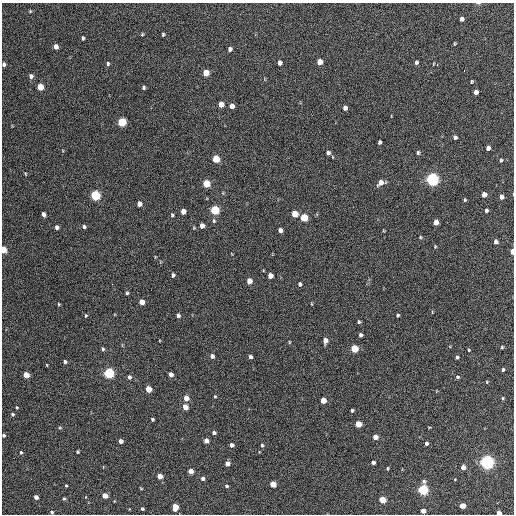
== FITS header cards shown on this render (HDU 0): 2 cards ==
NAXIS1  =                  512 / Axis length
NAXIS2  =                  512 / Axis length

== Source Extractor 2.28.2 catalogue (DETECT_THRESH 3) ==
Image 512 x 512 px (HDU 0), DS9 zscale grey, 1 PNG px = 1 image px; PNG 516 x 516 px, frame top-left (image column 1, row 512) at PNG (2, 3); no overlay
Background 404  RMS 19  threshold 58.1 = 3 sigma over >= 5 px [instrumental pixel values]
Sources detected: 135; all 135 listed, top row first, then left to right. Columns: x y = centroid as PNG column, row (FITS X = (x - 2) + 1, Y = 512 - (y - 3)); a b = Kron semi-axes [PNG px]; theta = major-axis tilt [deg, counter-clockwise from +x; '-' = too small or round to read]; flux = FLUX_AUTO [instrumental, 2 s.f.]
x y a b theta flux
30 11 4 4 - 1300
461 19 4 4 - 5300
142 34 5 4 - 1400
163 34 4 3 - 1700
83 38 5 3 - 1800
455 43 4 2 - 1200
56 46 5 4 - 7200
230 49 4 4 - 4300
319 62 5 4 - 15000
416 62 5 4 - 2800
279 63 5 4 - 4700
4 64 4 3 - 3200
108 64 5 4 - 2000
437 65 3 3 - 3300
464 71 3 2 - 2200
206 73 5 4 - 23000
31 76 5 4 - 4700
471 82 4 3 - 1500
40 87 5 4 - 29000
144 88 4 4 - 2100
476 92 4 4 - 6500
221 104 5 4 - 14000
232 106 5 4 - 9300
345 108 5 4 - 5600
122 122 5 5 - 68000
455 137 4 4 - 3200
379 142 4 3 - 2400
488 148 4 4 - 5600
328 153 6 5 - 3600
418 153 5 4 - 2000
216 159 5 5 - 38000
501 160 5 4 - 1600
26 174 5 3 - 1100
432 179 5 5 - 390000
381 183 7 5 27 9000
206 184 5 5 - 40000
484 194 5 4 - 9300
95 195 5 5 - 120000
501 197 4 4 - 6900
465 200 5 4 - 1500
139 204 5 4 - 8500
215 210 5 5 - 91000
486 210 4 4 - 2500
183 211 5 4 - 11000
43 214 4 3 - 4200
295 214 5 5 - 25000
172 215 5 4 - 1800
304 217 5 5 - 43000
214 221 6 5 - 2100
436 222 5 4 - 8800
202 226 5 4 - 8400
57 227 4 4 - 4800
84 227 5 4 - 2600
280 230 4 4 - 4800
420 237 4 4 - 1400
496 242 5 4 - 3700
435 246 4 4 - 1200
3 250 5 4 - 26000
512 251 5 3 - 17000
173 275 4 4 - 3000
270 276 4 4 - 12000
249 281 5 4 - 13000
112 284 2 2 - 3100
300 284 5 4 - 2500
127 293 4 4 - 2000
142 302 5 4 - 12000
59 304 4 4 - 1200
397 315 3 3 - 1800
86 316 4 3 - 1300
178 316 5 4 - 4300
359 322 5 4 - 1700
360 335 4 3 - 3000
325 340 5 4 - 8500
289 342 5 3 - 1100
502 347 4 4 - 1500
103 349 5 4 - 2100
354 349 5 5 - 46000
469 350 3 3 - 1200
212 356 4 4 - 5000
250 357 4 4 - 3200
457 357 4 4 - 2300
65 362 4 4 - 2900
47 365 4 3 - 990
503 369 4 3 - 1900
109 373 5 5 - 160000
171 374 4 4 - 6500
26 375 4 4 - 21000
129 377 5 4 - 3000
457 377 5 4 - 2200
487 382 4 3 - 1000
148 389 5 4 - 21000
215 396 4 3 - 1200
186 398 5 4 - 12000
502 398 4 4 - 1400
323 400 4 4 - 19000
17 407 3 3 - 1100
185 407 5 4 - 13000
352 410 3 3 - 2500
12 414 4 4 - 2200
152 419 3 3 - 2200
358 424 5 4 - 27000
60 428 5 3 - 1300
214 433 4 3 - 3500
4 435 4 3 - 2700
375 437 4 4 - 12000
121 441 4 4 - 6400
206 441 4 4 - 7800
426 443 4 3 - 3100
231 445 4 4 - 4900
262 445 5 4 - 1800
21 452 4 3 - 1800
78 452 3 3 - 1700
373 462 4 4 - 4200
487 462 5 5 - 480000
227 463 4 4 - 7100
463 467 4 4 - 8600
387 468 3 2 - 1300
191 471 4 4 - 12000
160 476 4 4 - 12000
202 479 4 4 - 3300
273 484 4 4 - 21000
66 486 3 2 - 1300
226 486 4 4 - 2000
141 489 5 3 - 1000
423 490 5 5 - 160000
105 496 4 4 - 15000
36 497 4 4 - 6900
64 498 4 4 - 1700
382 500 5 4 - 30000
463 506 4 4 - 17000
175 507 6 4 87 15000
142 509 3 3 - 2200
423 511 4 4 - 9900
52 512 4 4 - 2000
499 513 4 3 - 8900
At the frame edge (FLAGS 8, measured only in part): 6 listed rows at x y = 4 64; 3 250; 512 251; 4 435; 52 512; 499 513